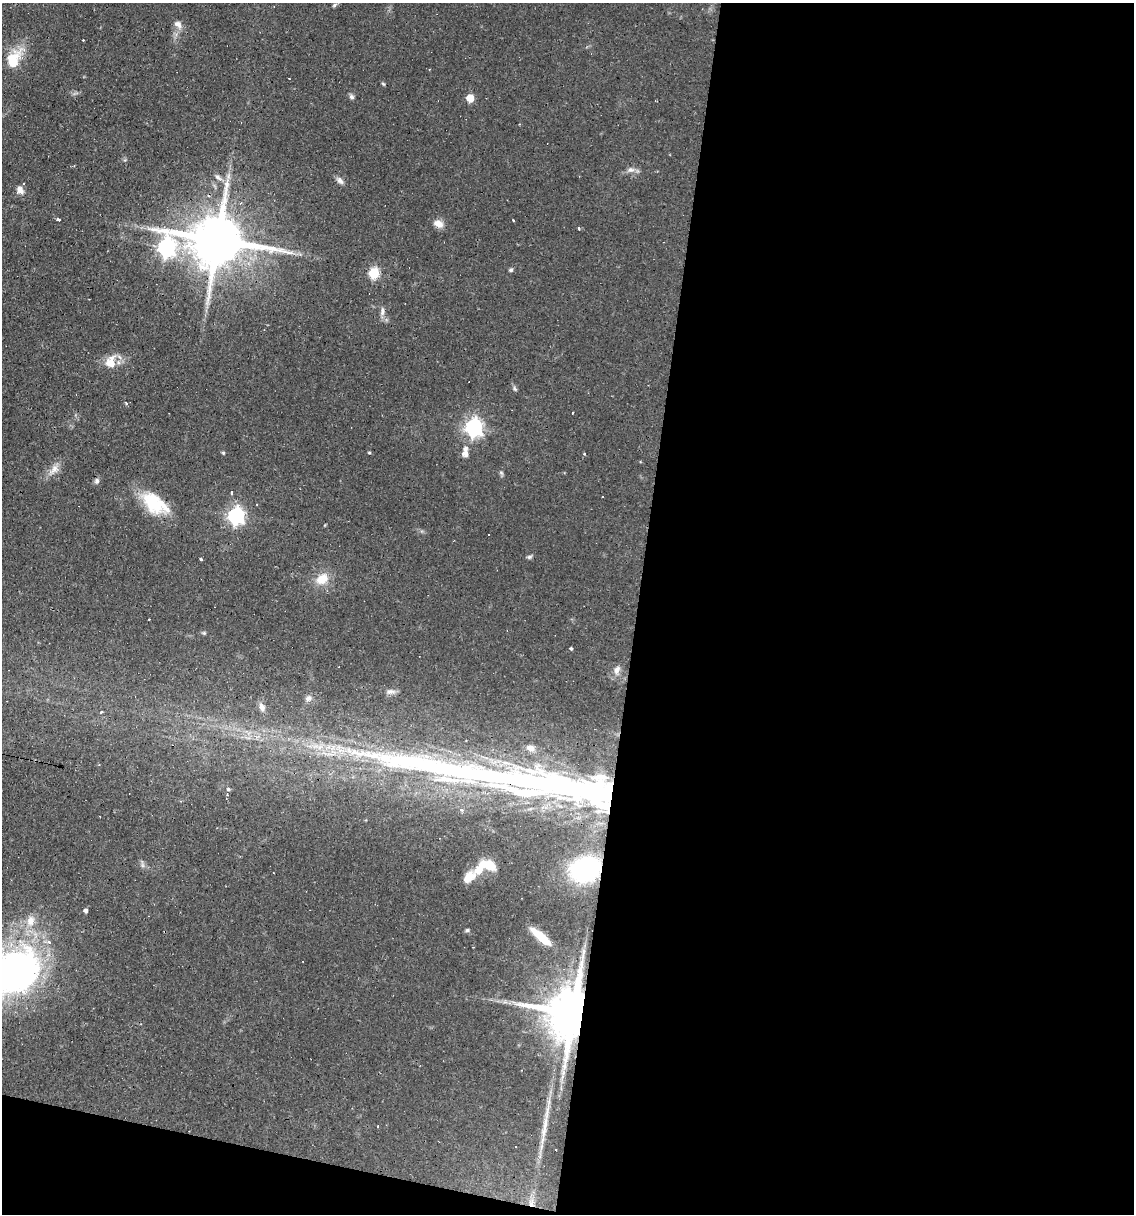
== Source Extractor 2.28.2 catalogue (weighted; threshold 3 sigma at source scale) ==
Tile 16 of 4 x 4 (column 4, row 4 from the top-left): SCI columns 3628-4759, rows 1-1212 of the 4874 x 4848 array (HDU 1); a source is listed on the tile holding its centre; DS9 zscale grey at full resolution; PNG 1136 x 1216 px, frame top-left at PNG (2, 3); no overlay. Shown black and unused: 46% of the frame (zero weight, under 2 of 3 exposures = <1% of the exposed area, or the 3 px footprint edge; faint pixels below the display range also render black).
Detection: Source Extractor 2.28.2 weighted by HDU 2 'WHT'; one run over the whole footprint, this tile lists its part. Background 0.0644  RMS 0.0052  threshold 0.0234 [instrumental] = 3 sigma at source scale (4.5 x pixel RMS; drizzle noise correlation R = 1.50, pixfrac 1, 0.05/0.05 arcsec/px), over >= 5 px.
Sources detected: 80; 3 inside a brighter object's white glare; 8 cosmic-ray / hot-pixel residue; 2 long thin detections or spike segments (spike, bleed or trail) — not listed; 4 inside a brighter listed object's ellipse — not listed separately; the other 63 listed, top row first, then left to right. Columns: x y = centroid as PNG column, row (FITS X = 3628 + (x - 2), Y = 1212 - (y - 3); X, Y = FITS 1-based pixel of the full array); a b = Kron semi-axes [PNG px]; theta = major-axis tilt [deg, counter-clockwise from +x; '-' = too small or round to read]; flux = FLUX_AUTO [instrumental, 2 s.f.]
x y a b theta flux
334 5 7 4 37 0.83
177 24 11 8 -30 2.7
83 40 3 2 - 0.42
13 61 17 10 69 18
429 69 3 2 - 0.45
383 84 5 4 - 0.59
352 97 7 5 -46 1.3
470 98 5 5 - 12
631 170 10 7 5 2.4
229 176 9 4 81 1.8
218 177 11 6 -39 2
340 180 11 6 -49 2
20 190 10 8 -71 2.8
59 220 3 3 - 3.1
513 220 2 2 - 0.49
438 224 12 9 -26 3.8
578 228 4 2 - 0.48
218 240 17 13 -8 3700
166 247 9 8 - 180
511 270 5 4 - 1.1
374 273 5 5 - 44
382 311 13 5 88 2.1
111 362 17 13 79 7.8
515 389 7 5 -71 0.96
126 403 4 3 - 0.74
572 413 3 2 - 0.91
474 427 7 7 - 180
223 453 5 4 - 0.56
369 453 4 4 - 0.51
465 454 5 5 - 3.4
54 469 17 9 54 4.5
501 473 7 5 -31 0.8
97 481 7 7 - 1.4
602 497 2 2 - 0.4
155 504 35 18 -35 24
236 516 7 6 - 160
489 534 3 3 - 0.82
529 557 7 5 16 0.99
201 559 3 3 - 3.3
322 579 14 11 38 8.8
204 633 5 5 - 0.69
571 648 4 3 - 0.78
617 670 13 8 70 3
390 692 10 7 24 2.1
308 698 10 8 31 2
262 707 11 7 -71 3
101 712 3 3 - 2.9
530 748 11 8 -16 3.3
228 789 4 3 - 1.1
461 810 5 4 - 1.6
142 865 7 4 -71 1.1
488 865 20 10 -16 10
586 869 23 17 18 74
469 877 20 11 46 6.5
86 911 4 4 - 1.5
30 921 15 12 78 6.6
467 930 6 4 16 0.87
541 937 25 8 -41 13
14 972 51 38 36 210
573 1014 14 13 - 3800
563 1073 8 5 79 1.7
378 1126 3 2 - 0.49
532 1204 9 6 -80 2.6
Overlapping masked pixels (flux is a lower limit): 4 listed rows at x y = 218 240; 586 869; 573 1014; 532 1204
Isophote crosses this tile's border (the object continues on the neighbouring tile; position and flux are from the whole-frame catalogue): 1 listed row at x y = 14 972